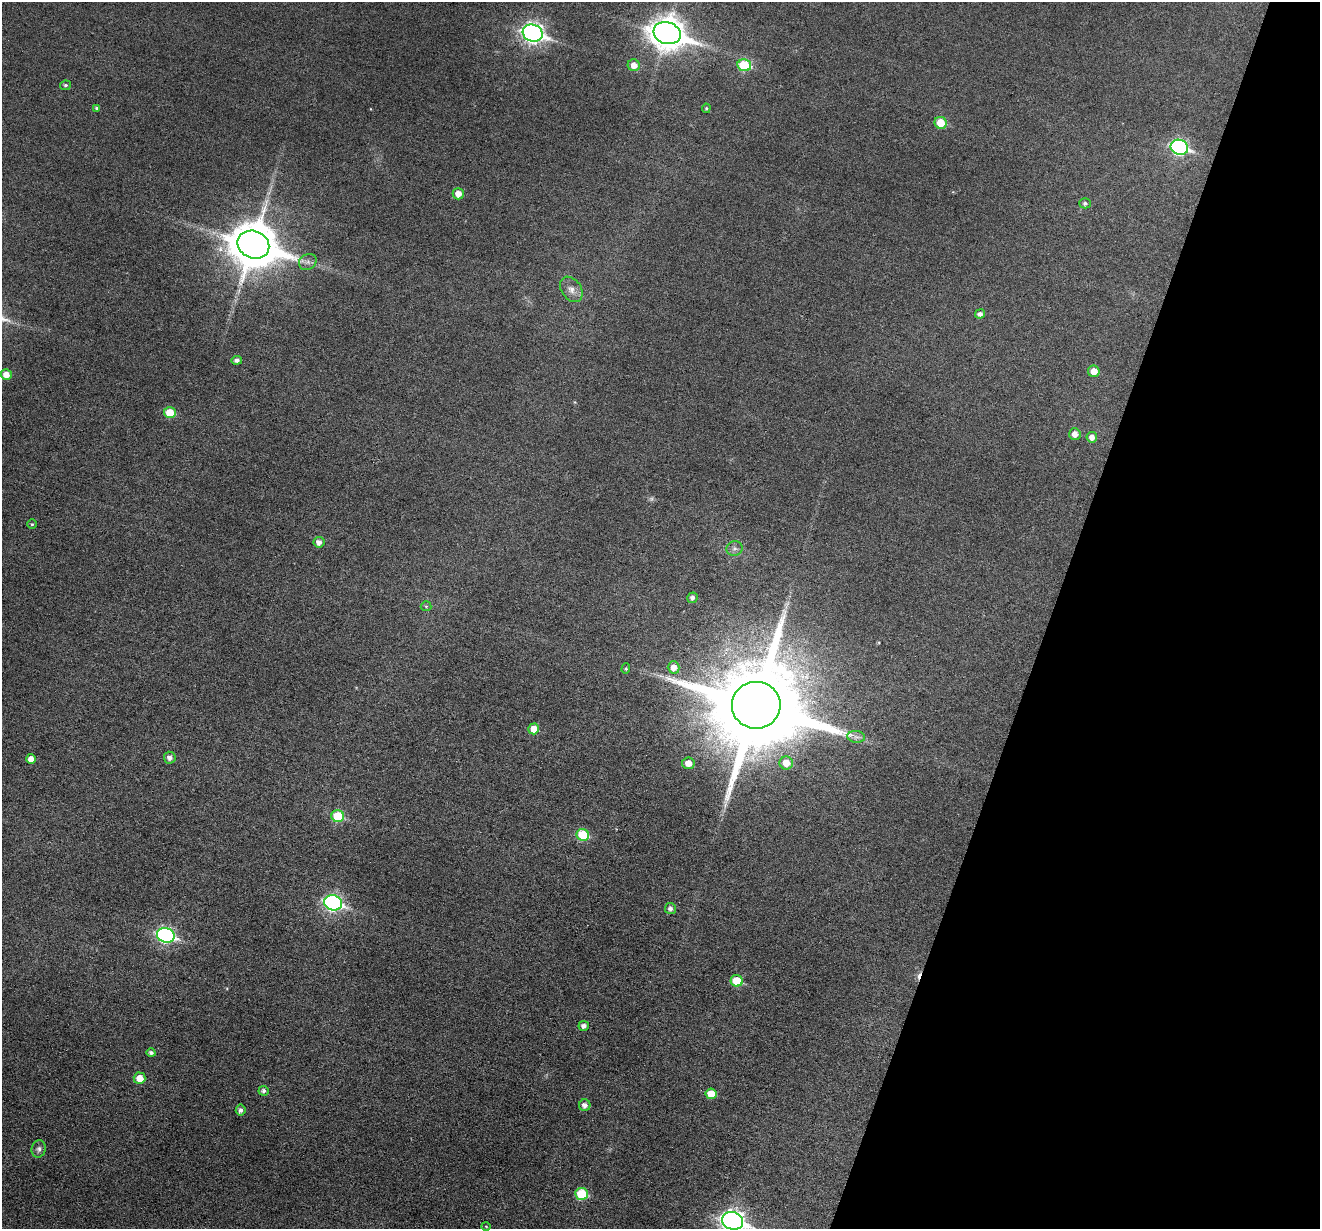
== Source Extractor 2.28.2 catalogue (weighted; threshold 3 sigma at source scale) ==
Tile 8 of 4 x 4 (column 4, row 2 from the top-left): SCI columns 3957-5274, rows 2708-3934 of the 5274 x 5288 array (HDU 1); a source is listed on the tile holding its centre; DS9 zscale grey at full resolution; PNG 1322 x 1231 px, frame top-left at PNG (2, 2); each listed source drawn as its Kron ellipse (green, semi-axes under 4 px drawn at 4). Shown black and unused: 20% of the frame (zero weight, under 3 of 6 exposures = <1% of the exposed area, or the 3 px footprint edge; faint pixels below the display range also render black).
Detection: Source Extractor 2.28.2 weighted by HDU 2 'WHT'; one run over the whole footprint, this tile lists its part. Background 0.0427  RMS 0.0053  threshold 0.0218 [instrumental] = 3 sigma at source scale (4.09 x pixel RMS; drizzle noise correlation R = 1.36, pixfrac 0.8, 0.05/0.05 arcsec/px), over >= 5 px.
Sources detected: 54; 1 too faint to see at this stretch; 1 cosmic-ray / hot-pixel residue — neither listed nor drawn; the other 52 listed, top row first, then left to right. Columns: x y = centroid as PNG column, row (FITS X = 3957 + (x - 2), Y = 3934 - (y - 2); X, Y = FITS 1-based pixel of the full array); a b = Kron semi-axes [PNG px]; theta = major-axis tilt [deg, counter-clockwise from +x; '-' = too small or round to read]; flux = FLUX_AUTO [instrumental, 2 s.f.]
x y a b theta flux
533 33 10 8 -19 220
667 33 14 10 -17 830
634 65 6 6 - 4.5
744 65 7 6 - 22
65 85 5 4 - 0.92
97 108 4 4 - 0.94
706 108 5 4 - 0.67
941 123 6 6 - 11
1179 147 9 7 -19 97
458 194 6 5 - 4.5
1085 203 5 5 - 1.2
253 245 16 13 -22 2100
308 262 9 7 34 2.1
571 289 14 9 -55 3.9
980 314 5 4 - 2
237 360 5 4 - 1.8
1094 371 6 5 - 5.3
6 375 5 5 - 4.5
170 413 6 5 - 12
1075 434 6 6 - 3.4
1092 437 5 5 - 2.8
32 524 5 4 - 0.74
319 542 5 5 - 2.8
734 548 8 7 - 1.8
692 598 5 5 - 1.7
426 606 5 5 - 0.62
674 667 6 6 - 4.1
626 669 5 4 - 0.67
756 705 24 23 - 11000
534 729 5 5 - 7.7
856 737 9 6 -8 1.7
170 758 6 6 - 2.2
31 759 5 5 - 3.9
688 763 6 6 - 4.5
786 763 7 6 - 6.4
338 816 6 6 - 18
583 835 6 6 - 22
333 903 9 7 -16 110
670 908 5 5 - 1.8
166 935 9 7 -17 97
737 981 6 5 - 13
584 1026 5 5 - 2.3
151 1053 4 4 - 1.4
140 1078 6 5 - 6.9
264 1091 5 5 - 1.4
711 1094 5 5 - 7.7
585 1105 6 5 - 2.5
241 1110 5 5 - 1.8
39 1149 9 7 75 1.7
582 1194 6 6 - 21
733 1221 11 8 -18 300
486 1226 5 3 - 0.44
Isophote crosses this tile's border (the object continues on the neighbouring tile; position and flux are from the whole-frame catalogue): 1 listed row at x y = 733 1221